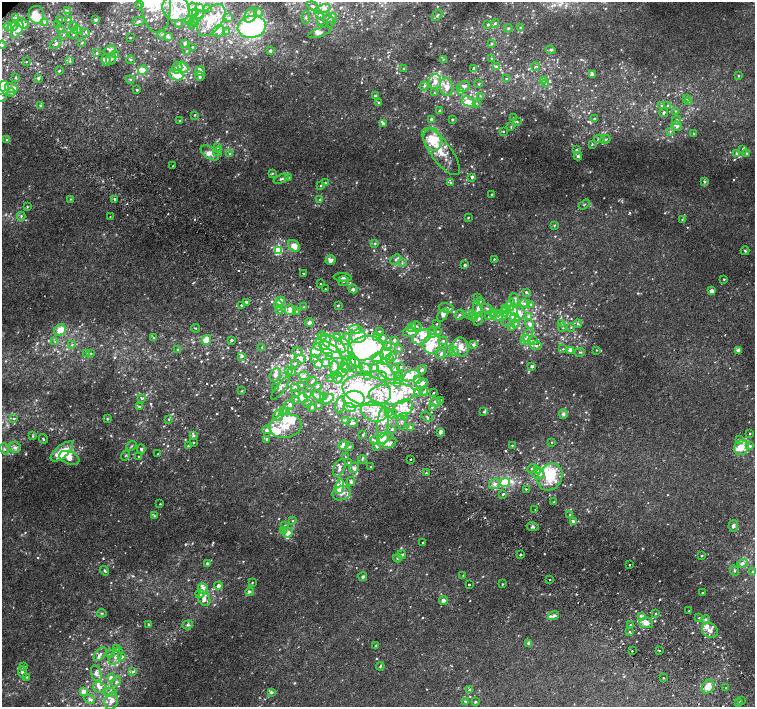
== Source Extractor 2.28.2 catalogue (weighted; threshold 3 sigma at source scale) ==
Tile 6 of 4 x 4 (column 2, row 2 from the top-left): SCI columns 1554-3059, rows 3088-4496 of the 6113 x 6109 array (HDU 1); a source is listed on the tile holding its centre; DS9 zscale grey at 2 x 2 block average (1 PNG px = mean of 2 x 2 image px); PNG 757 x 709 px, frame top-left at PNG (2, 2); each listed source drawn as its Kron ellipse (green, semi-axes under 4 px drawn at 4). Shown black and unused: <1% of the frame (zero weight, under 2 of 3 exposures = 3% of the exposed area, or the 3 px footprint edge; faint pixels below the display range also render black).
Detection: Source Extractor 2.28.2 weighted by HDU 2 'WHT'; one run over the whole footprint, this tile lists its part. Background 0.00523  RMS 0.0029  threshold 0.0132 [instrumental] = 3 sigma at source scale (4.5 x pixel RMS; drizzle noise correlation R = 1.50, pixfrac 1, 0.0396/0.0396 arcsec/px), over >= 5 px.
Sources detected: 1067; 3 too faint to see at this stretch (2 x 2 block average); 6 inside a brighter object's white glare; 3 cosmic-ray / hot-pixel residue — neither listed nor drawn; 5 coinciding with a brighter row at this scale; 264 inside a brighter listed object's ellipse — not listed separately; of the other 786, all 500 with FLUX_AUTO >= 0.541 (the completeness limit of this list) listed and drawn (286 fainter detections not listed), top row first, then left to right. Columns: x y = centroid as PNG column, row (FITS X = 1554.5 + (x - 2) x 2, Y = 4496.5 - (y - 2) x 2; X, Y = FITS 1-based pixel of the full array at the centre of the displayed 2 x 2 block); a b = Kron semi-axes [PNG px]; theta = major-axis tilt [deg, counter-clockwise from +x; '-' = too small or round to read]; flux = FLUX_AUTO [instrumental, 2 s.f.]
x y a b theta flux
156 2 31 15 -86 27
140 5 4 3 - 0.91
313 6 6 4 -18 1.9
192 7 4 4 - 1.3
199 7 3 3 - 1
176 8 14 12 -26 13
207 8 3 3 - 1
322 9 8 3 17 2.2
67 10 3 3 - 0.54
196 12 4 3 - 0.9
258 13 4 4 - 1.4
36 15 9 8 - 12
200 15 4 3 - 1.4
251 15 8 5 54 3.8
320 15 4 3 - 0.98
437 16 6 3 49 1.3
306 17 6 3 87 1.1
16 18 4 3 - 0.99
229 18 4 4 - 2
68 19 4 3 - 0.88
328 19 6 3 -5 1.1
60 20 3 3 - 0.66
96 20 3 3 - 1.3
189 20 4 2 - 0.59
211 20 18 10 52 14
332 20 7 3 67 1.6
138 21 6 4 13 1.3
193 21 2 2 - 0.64
321 21 3 3 - 0.69
44 22 3 3 - 0.88
23 23 7 3 -32 2.3
178 23 3 3 - 0.94
495 23 4 3 - 1
58 24 4 2 - 0.85
191 24 3 2 - 0.99
488 24 2 2 - 1.5
8 26 4 3 - 1.4
73 26 4 3 - 0.86
13 27 5 3 - 1.6
252 27 14 11 10 97
508 28 4 3 - 0.78
521 28 4 3 - 0.92
60 29 3 2 - 0.55
17 30 9 5 63 4.3
77 30 5 3 - 1.7
219 31 6 5 - 3.1
85 32 3 3 - 0.71
227 32 4 3 - 1
320 32 12 4 18 2.7
74 34 5 3 - 1.6
161 34 4 3 - 0.85
64 35 4 3 - 0.94
169 37 4 3 - 0.98
130 38 2 2 - 0.63
56 43 7 4 42 1.7
82 43 3 3 - 0.61
185 43 3 3 - 1.5
491 44 3 3 - 0.71
2 45 4 3 - 0.83
192 47 2 2 - 0.64
110 50 6 4 22 1.5
551 50 5 3 - 1.1
187 51 3 3 - 0.55
270 51 3 3 - 0.97
97 53 3 3 - 0.79
116 54 4 3 - 1.1
111 59 6 4 68 1.7
443 59 3 3 - 0.7
492 59 3 2 - 0.67
106 60 6 4 -81 2.5
131 60 4 3 - 0.9
70 61 3 2 - 0.59
26 62 2 2 - 1.7
535 66 4 2 - 0.66
183 67 6 5 - 5.2
496 67 3 3 - 1
177 68 6 5 - 2.9
404 68 3 3 - 0.61
473 68 3 2 - 0.94
143 70 5 4 - 5.4
59 71 2 2 - 0.97
200 71 5 5 - 1.7
592 74 3 3 - 3.4
176 75 7 5 -23 8.5
739 75 3 3 - 0.83
200 76 5 4 - 1.1
16 77 3 3 - 0.58
38 78 4 3 - 0.76
130 79 4 3 - 0.7
506 79 4 3 - 0.8
543 81 3 3 - 0.66
435 82 7 6 - 4.7
546 83 3 2 - 0.59
478 84 3 3 - 0.62
4 86 5 5 - 4.5
424 86 5 3 - 0.99
463 86 6 5 - 3
446 87 9 6 -80 6.4
11 88 6 5 - 2.6
137 90 2 2 - 1
461 91 4 3 - 2.2
11 93 4 3 - 0.91
434 93 3 2 - 0.79
375 96 3 3 - 0.92
481 96 3 3 - 0.56
2 97 4 3 - 1.4
687 98 3 2 - 0.61
469 101 7 4 -23 5.3
689 101 3 3 - 1.4
379 102 3 2 - 0.8
476 103 3 3 - 0.63
40 105 3 3 - 0.59
661 106 3 3 - 0.82
668 106 3 3 - 0.88
440 111 2 2 - 3.2
675 111 3 3 - 0.6
664 112 4 3 - 1.4
194 115 3 2 - 0.56
513 118 3 2 - 0.57
431 119 2 2 - 2.8
452 119 2 2 - 0.91
594 119 2 2 - 1
677 120 5 4 - 1.5
180 121 3 2 - 0.59
517 122 4 3 - 0.68
383 123 3 3 - 1.5
677 126 5 4 - 2.6
511 127 4 2 - 0.62
503 131 2 2 - 0.61
670 131 4 3 - 0.93
694 133 4 3 - 0.61
432 139 11 8 -77 16
599 139 5 3 - 1.1
605 139 5 3 - 1
7 140 3 3 - 1.7
592 144 4 3 - 0.82
218 148 3 3 - 0.76
743 149 3 3 - 0.8
576 150 4 3 - 1.3
441 151 28 10 -53 15
218 152 4 3 - 1.1
210 153 10 6 -33 4.9
230 153 3 3 - 0.7
747 153 3 3 - 0.88
736 154 3 3 - 0.77
578 156 4 4 - 1.4
173 166 2 2 - 0.64
272 173 4 3 - 0.67
472 177 4 3 - 1.4
289 178 4 3 - 0.65
281 179 8 3 22 1.8
704 181 4 3 - 1
325 183 3 3 - 0.56
450 183 3 3 - 0.67
320 186 3 2 - 0.7
492 194 2 2 - 1.3
70 199 3 2 - 0.55
115 199 2 2 - 2.6
320 199 3 3 - 0.97
584 204 6 2 34 0.56
27 207 3 3 - 0.58
21 216 4 3 - 1.1
110 216 2 2 - 0.65
468 217 2 2 - 0.74
682 219 3 3 - 0.57
554 225 3 3 - 0.56
375 244 3 3 - 0.88
294 246 6 5 - 7.1
278 250 3 3 - 43
745 251 4 2 - 1
396 259 6 3 44 1.4
494 259 2 2 - 0.59
330 260 5 4 - 2.6
402 263 4 3 - 0.91
465 265 2 2 - 2.4
303 273 2 2 - 2.8
343 277 9 3 -3 2
724 279 2 2 - 0.66
343 281 5 5 - 1.5
320 284 2 2 - 1.1
326 289 2 2 - 0.66
353 289 4 3 - 1.2
712 291 2 2 - 8.4
526 292 3 3 - 0.93
478 297 3 2 - 0.75
514 299 6 5 - 3.4
280 301 4 4 - 5
480 301 4 3 - 0.62
246 302 3 2 - 1
525 303 5 4 - 2
241 305 2 2 - 0.99
278 305 5 3 - 2.7
338 305 2 2 - 0.83
511 305 6 3 73 1.8
531 305 4 3 - 0.8
304 307 3 3 - 0.64
446 308 7 4 -11 1.9
487 308 6 3 -24 1.2
505 308 4 3 - 2.5
478 309 7 4 -76 3
290 310 5 5 - 5.4
280 311 3 3 - 0.94
296 311 3 3 - 0.75
517 311 9 5 -33 5.3
504 312 4 3 - 1.3
492 313 4 3 - 1
469 314 4 3 - 0.79
498 314 4 3 - 0.91
443 315 7 4 56 3.1
459 315 5 3 - 1.5
510 315 12 6 55 4.8
473 316 4 3 - 1.2
488 316 2 2 - 0.55
500 317 7 3 16 1.7
528 317 4 3 - 1.3
514 318 5 4 - 6.3
478 319 7 3 70 1.4
310 322 4 3 - 2.7
561 323 4 3 - 2.7
437 324 3 3 - 0.66
515 324 4 3 - 0.85
530 324 5 4 - 2.3
578 324 4 3 - 1
416 326 5 3 - 1.1
571 327 4 3 - 0.73
195 328 4 2 - 0.66
412 328 5 3 - 1.2
511 328 3 3 - 0.78
563 328 3 3 - 0.56
356 329 7 4 -8 4
60 330 6 5 - 8.8
379 332 3 2 - 0.68
410 332 7 4 -8 2.4
432 332 6 3 79 1.6
437 332 3 3 - 0.8
528 335 7 3 61 1.5
322 336 5 4 - 3.8
358 336 8 6 0 8.5
376 336 4 3 - 1.7
337 337 4 3 - 1.2
422 337 10 6 29 4.8
153 338 4 3 - 0.7
346 339 6 4 78 2.2
383 339 4 4 - 1.7
206 340 5 4 - 9
231 340 3 3 - 1.1
394 340 2 2 - 1.7
525 340 5 4 - 3.1
533 340 3 3 - 0.78
55 341 3 3 - 0.66
443 341 4 3 - 1.1
323 343 9 6 34 12
333 344 14 6 -32 6.8
432 344 10 8 73 8.8
72 345 4 3 - 0.83
474 345 3 3 - 1.6
536 346 6 3 -1 1.1
262 347 4 3 - 0.61
387 347 3 3 - 0.64
461 347 9 7 -71 8.1
366 348 18 12 13 170
399 348 3 2 - 0.58
177 349 3 3 - 0.64
345 349 12 7 -65 9.7
563 349 3 2 - 0.61
317 350 7 5 65 4.9
330 350 13 6 -34 9.3
570 350 4 3 - 4.5
596 350 3 3 - 0.55
738 350 4 4 - 2.6
448 351 6 3 63 1.4
454 351 4 4 - 2.4
298 352 5 2 - 0.63
580 352 5 2 - 0.86
91 353 3 3 - 0.59
441 353 6 4 57 1.7
87 354 3 2 - 0.56
385 354 6 6 - 6
241 356 4 3 - 1.3
393 356 2 2 - 1
330 357 4 3 - 1.8
377 357 6 4 20 4.7
389 358 3 3 - 0.83
301 359 5 4 - 1.9
315 359 2 2 - 1.5
346 361 4 3 - 2.4
384 361 4 3 - 1.2
352 362 9 3 86 2.8
355 362 6 3 -66 2.3
294 363 3 3 - 0.82
326 363 3 3 - 0.74
319 365 4 3 - 1.1
344 366 3 2 - 0.62
532 366 3 3 - 1.1
335 367 6 4 -84 2.5
401 367 3 2 - 0.6
374 368 4 3 - 1.6
345 369 3 2 - 0.72
359 369 4 3 - 1.3
366 369 7 2 -35 0.86
396 369 3 2 - 2.7
422 370 5 4 - 1.6
288 371 4 3 - 1
386 371 11 5 -46 4.5
292 372 4 3 - 0.81
341 372 5 3 - 3.7
275 375 7 5 65 2.5
304 376 5 3 - 1.4
334 376 4 3 - 1.2
368 376 2 2 - 1.2
383 376 5 2 - 0.6
399 376 2 2 - 4.3
411 376 9 5 23 6.1
338 378 5 2 - 0.87
330 379 4 2 - 0.59
418 379 4 3 - 1.2
398 380 3 3 - 1.2
312 382 5 2 - 0.85
397 383 4 2 - 0.73
422 383 6 3 22 3.2
302 385 3 3 - 0.75
317 386 3 2 - 0.54
276 387 3 3 - 0.56
295 387 4 3 - 1.3
280 388 14 4 53 2.2
367 390 25 15 -11 24
242 391 3 2 - 0.59
424 392 4 3 - 1.2
418 393 3 2 - 0.64
434 393 2 2 - 1.2
296 394 3 3 - 0.73
308 394 4 3 - 1
392 394 23 10 4 18
319 396 7 3 -45 1.5
323 396 3 3 - 0.64
142 398 4 3 - 0.81
303 398 5 4 - 16
296 399 3 2 - 0.61
328 399 7 3 36 1.8
354 399 11 8 8 75
440 400 3 3 - 0.86
436 402 5 4 - 2.3
308 404 4 3 - 0.78
289 405 5 4 - 2.8
318 405 2 2 - 0.66
340 405 8 4 76 2.4
139 407 3 3 - 0.64
312 407 3 2 - 1.2
432 407 3 3 - 0.78
350 408 6 3 -19 1.7
403 408 11 8 32 8.5
283 411 3 3 - 0.71
287 411 4 3 - 1
374 412 13 9 -18 10
484 412 3 3 - 0.97
389 413 4 3 - 0.92
392 414 5 3 - 1.3
563 414 4 4 - 1.6
278 415 6 5 - 2.4
404 416 3 3 - 0.73
427 417 6 2 -30 0.77
14 418 3 2 - 0.76
107 419 3 3 - 0.73
169 419 3 3 - 0.55
345 420 3 3 - 0.68
383 422 16 5 83 8.2
401 422 7 3 -82 1.6
352 423 5 2 - 1.4
286 426 16 12 10 15
410 427 3 3 - 0.95
392 429 3 3 - 1.1
266 430 4 4 - 2
440 432 4 3 - 1.9
750 433 2 2 - 0.76
363 435 3 3 - 0.75
33 436 4 3 - 0.93
193 436 4 3 - 1.1
43 439 5 2 - 0.68
267 439 3 2 - 1.7
383 439 6 5 - 9.4
375 440 4 3 - 1
739 440 3 3 - 0.97
552 442 2 2 - 0.56
193 443 2 2 - 0.59
390 443 7 3 37 1.6
343 445 5 3 - 5.5
512 445 2 2 - 0.73
131 446 5 3 - 0.82
188 446 2 2 - 0.72
750 446 3 3 - 1.7
15 447 6 5 - 2.4
349 447 4 3 - 0.96
377 447 3 3 - 1
741 448 8 7 - 10
4 449 6 3 -71 1.3
141 449 4 3 - 1.1
62 451 14 6 41 19
158 454 2 2 - 0.56
125 455 5 3 - 0.87
139 457 3 3 - 0.77
345 457 2 2 - 0.55
69 458 10 6 -21 7.9
362 459 4 3 - 0.72
411 459 3 2 - 0.65
348 463 3 2 - 0.58
371 467 3 2 - 0.57
339 468 9 5 65 3
354 468 5 5 - 3
532 469 5 4 - 1.9
538 470 3 3 - 3.6
426 473 2 2 - 1.2
538 474 6 4 -16 2.5
550 477 14 11 53 19
351 482 4 3 - 1.7
505 482 5 3 - 40
494 484 6 5 - 2.5
340 486 8 4 83 2.4
526 489 2 2 - 1.4
341 493 9 7 17 4.8
503 494 3 2 - 2.1
554 502 2 2 - 1.5
160 504 2 2 - 0.56
535 510 2 2 - 2
570 515 3 2 - 0.62
154 516 3 2 - 0.57
292 521 3 2 - 0.57
573 521 4 3 - 1.9
285 526 3 3 - 0.61
733 526 5 5 - 2.2
533 527 6 3 -10 1.4
283 531 3 3 - 0.91
288 533 5 4 - 3.6
422 542 2 2 - 0.96
402 555 4 3 - 1.8
521 555 2 2 - 3.4
701 556 2 2 - 0.95
397 558 4 3 - 1.1
207 563 3 3 - 1.4
742 563 5 4 - 1.9
630 565 2 2 - 1.2
104 571 5 3 - 1
734 571 5 3 - 0.9
752 572 3 2 - 0.68
363 576 4 3 - 1.8
463 576 3 3 - 0.62
549 580 2 2 - 1.5
252 583 3 2 - 0.57
502 584 2 2 - 0.56
469 585 2 2 - 1.3
218 586 4 3 - 2.8
203 589 5 4 - 2.5
250 592 4 3 - 1.2
702 593 2 2 - 0.79
200 594 4 3 - 3.1
204 599 7 5 -57 2.6
444 600 4 3 - 2.7
689 611 2 2 - 0.57
102 613 5 3 - 0.68
656 614 2 2 - 0.74
554 616 6 3 20 1.9
641 616 4 3 - 2.3
699 618 2 2 - 0.68
706 619 4 4 - 1.3
646 623 7 5 -5 5.5
149 624 3 3 - 0.78
187 625 5 4 - 1.3
630 625 4 3 - 0.88
710 630 8 7 - 4
629 632 3 3 - 0.65
529 643 4 4 - 2.5
376 645 3 2 - 0.63
116 649 3 3 - 0.75
659 650 2 2 - 0.8
632 651 2 2 - 2.9
100 654 8 4 48 2.2
110 654 3 2 - 0.6
116 656 10 5 60 3
121 657 3 3 - 2.1
24 666 3 3 - 0.59
380 666 4 2 - 0.81
22 672 6 4 -80 1.7
133 672 3 3 - 1.3
96 674 9 5 -73 3.1
27 677 3 2 - 0.64
111 677 4 3 - 1.9
663 678 2 2 - 0.7
116 681 5 3 - 1
100 687 7 5 -15 2.5
708 687 7 6 - 10
726 688 2 2 - 2.1
470 689 4 3 - 1
83 692 4 3 - 3.9
110 692 7 4 -9 2.2
271 692 4 3 - 1.3
90 699 5 3 - 2.1
111 701 8 6 72 4.7
741 701 2 2 - 1.4
465 702 4 3 - 1
475 702 2 2 - 1.4
738 702 2 2 - 1.4
Overlapping masked pixels (flux is a lower limit): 3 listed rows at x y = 366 348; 301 359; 352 362
Isophote crosses this tile's border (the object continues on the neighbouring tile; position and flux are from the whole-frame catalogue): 4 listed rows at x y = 156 2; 176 8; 2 45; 2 97
Diffuse or blended objects may show on this block-average render without a row.